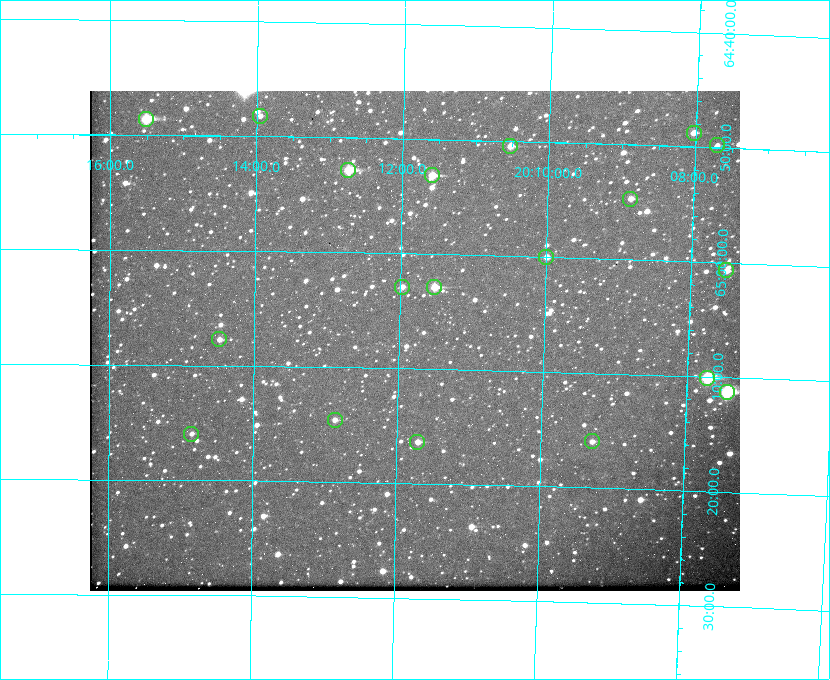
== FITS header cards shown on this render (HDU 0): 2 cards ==
NAXIS1  =                  650
NAXIS2  =                  500

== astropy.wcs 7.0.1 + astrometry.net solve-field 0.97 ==
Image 650 x 500 px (HDU 0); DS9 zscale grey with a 90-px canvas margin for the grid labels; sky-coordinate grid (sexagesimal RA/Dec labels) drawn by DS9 from the SOLVED WCS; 19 Tycho-2 reference stars matched to detected sources circled (green)
Header WCS: none
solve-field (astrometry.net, Tycho-2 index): SOLVED blind (the file carries no WCS)
Solved WCS: RA---TAN-SIP/DEC--TAN-SIP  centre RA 20:11:47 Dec +65:08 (302.95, +65.13 deg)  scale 5.23 arcsec/px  FOV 56.7' x 43.5'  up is +179 deg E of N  parity flipped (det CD > 0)
(file carries no celestial WCS; the grid is the blind solution)
Tycho-2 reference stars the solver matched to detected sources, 19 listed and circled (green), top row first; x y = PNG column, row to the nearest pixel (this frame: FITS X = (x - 90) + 1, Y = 500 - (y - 91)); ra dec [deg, ICRS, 3 dp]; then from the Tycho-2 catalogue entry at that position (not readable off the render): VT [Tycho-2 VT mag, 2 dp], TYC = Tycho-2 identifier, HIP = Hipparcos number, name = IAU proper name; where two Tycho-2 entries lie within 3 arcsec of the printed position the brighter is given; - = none
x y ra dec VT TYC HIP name
260 116 303.488 +64.804 11.29 4240-68-1 - -
146 119 303.878 +64.810 8.93 4240-794-1 - -
694 133 302.008 +64.813 10.38 4240-809-1 - -
717 145 301.927 +64.830 11.16 4240-869-1 - -
510 146 302.633 +64.841 10.69 4240-985-1 - -
348 170 303.184 +64.880 9.02 4240-488-1 - -
432 175 302.897 +64.886 9.40 4240-717-1 - -
630 199 302.216 +64.912 11.03 4240-1279-1 - -
546 257 302.498 +65.000 11.22 4240-149-1 - -
726 270 301.878 +65.011 10.80 4240-59-1 - -
402 287 302.992 +65.048 11.44 4240-88-1 - -
434 287 302.882 +65.048 10.25 4240-98-1 - -
219 339 303.620 +65.129 11.18 4240-34-1 - -
707 378 301.932 +65.168 8.01 4240-866-1 99147 -
727 392 301.862 +65.188 7.70 4240-604-1 99125 -
335 420 303.217 +65.244 11.17 4240-236-1 - -
191 434 303.713 +65.266 11.45 4240-564-1 - -
592 441 302.323 +65.266 11.19 4240-188-1 - -
417 442 302.928 +65.273 10.74 4240-760-1 - -